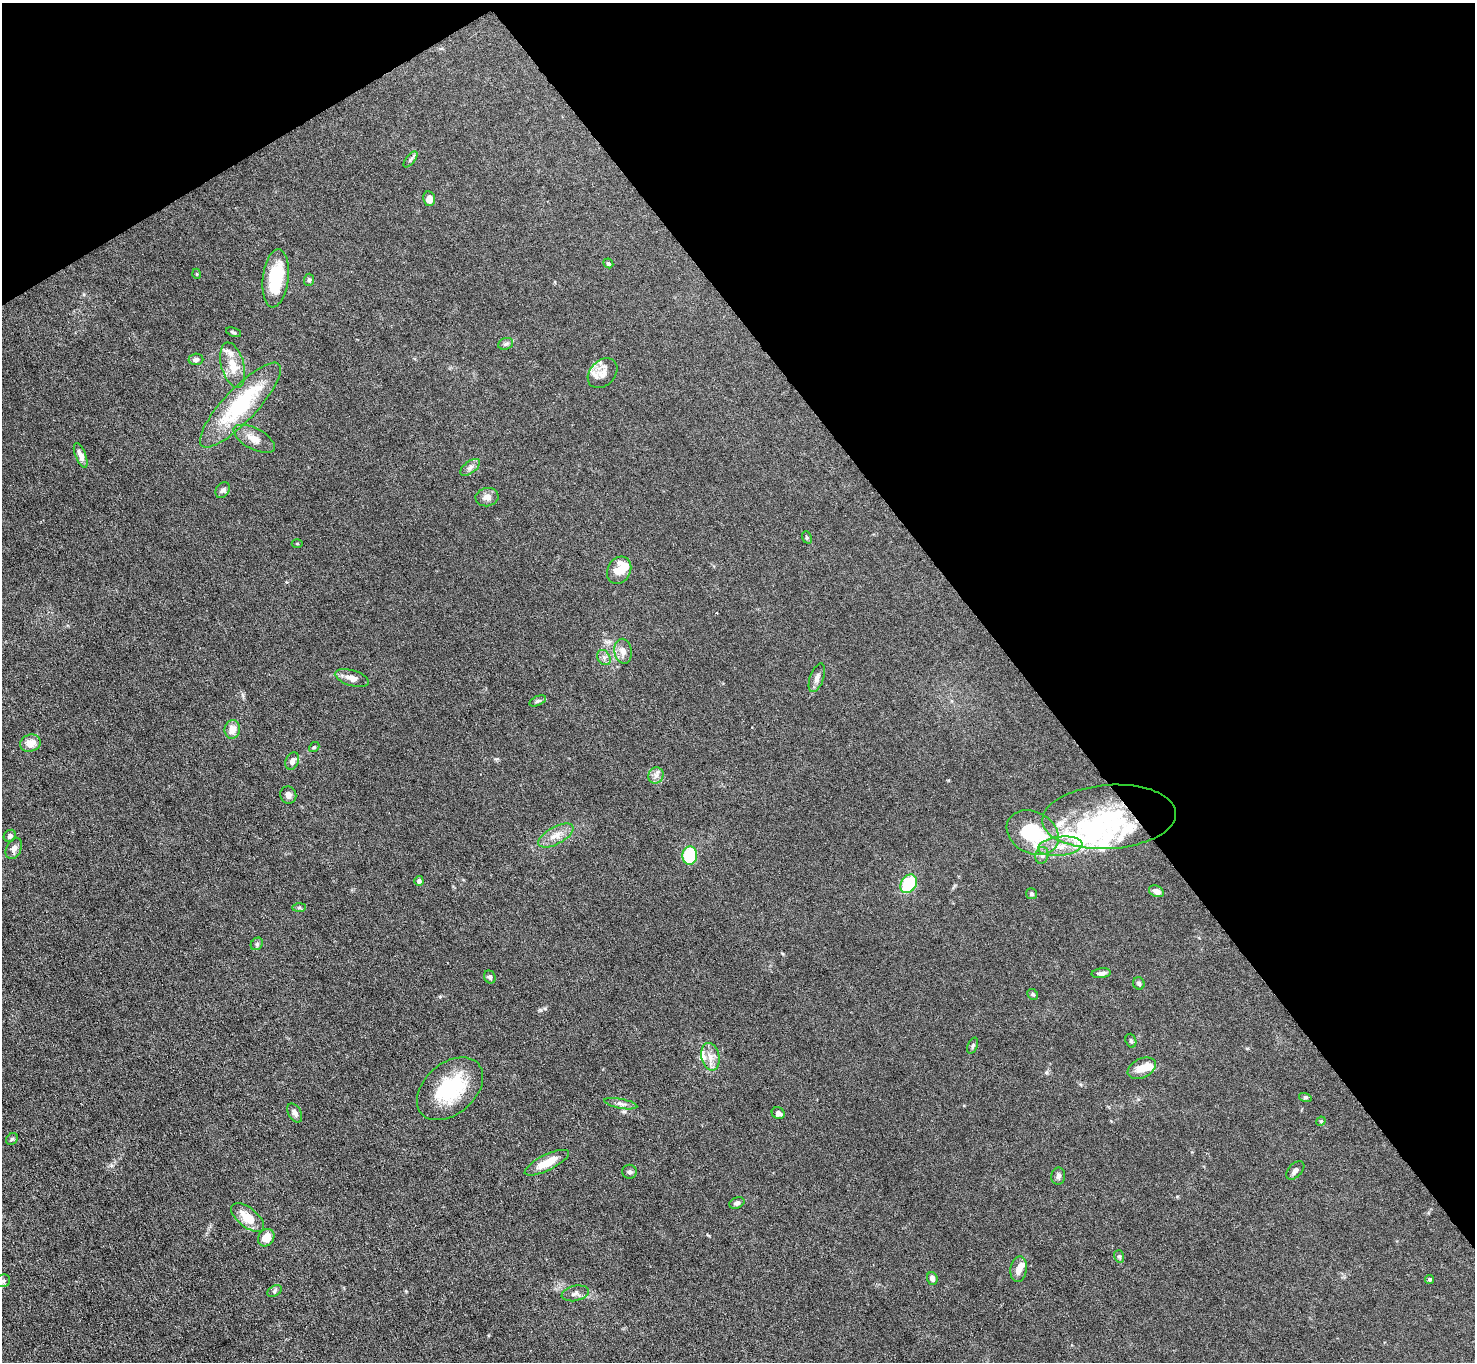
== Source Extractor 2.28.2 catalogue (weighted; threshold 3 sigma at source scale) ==
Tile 3 of 4 x 4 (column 3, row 1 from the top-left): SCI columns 2948-4420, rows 4235-5594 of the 5894 x 5888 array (HDU 1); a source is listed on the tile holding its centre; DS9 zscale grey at full resolution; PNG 1477 x 1364 px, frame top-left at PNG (2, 3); each listed source drawn as its Kron ellipse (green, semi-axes under 4 px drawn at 4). Shown black and unused: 34% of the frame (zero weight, under 4 of 8 exposures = <1% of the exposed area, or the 3 px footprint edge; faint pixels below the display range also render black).
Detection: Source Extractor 2.28.2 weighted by HDU 2 'WHT'; one run over the whole footprint, this tile lists its part. Background 0.0261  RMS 0.0022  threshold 0.00888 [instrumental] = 3 sigma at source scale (4.09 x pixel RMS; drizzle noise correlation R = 1.36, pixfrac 0.8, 0.05/0.05 arcsec/px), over >= 5 px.
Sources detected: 86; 4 inside a brighter object's white glare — neither listed nor drawn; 8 inside a brighter listed object's ellipse — not listed separately; the other 74 listed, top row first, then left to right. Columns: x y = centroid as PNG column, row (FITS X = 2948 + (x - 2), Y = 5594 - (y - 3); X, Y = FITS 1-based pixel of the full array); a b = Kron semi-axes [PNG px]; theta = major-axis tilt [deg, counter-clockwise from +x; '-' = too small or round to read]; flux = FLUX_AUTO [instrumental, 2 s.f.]
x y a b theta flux
410 159 9 4 51 0.44
429 199 7 6 - 1.6
608 263 5 4 - 0.3
197 274 5 3 - 0.15
276 278 29 13 83 9.7
309 280 6 5 - 0.3
234 332 8 4 -21 0.28
506 344 8 5 21 0.49
196 359 7 5 2 0.65
233 365 23 11 -75 3.5
603 373 17 12 46 1.8
240 405 56 16 47 17
254 439 23 10 -28 2.2
81 455 13 5 -68 1.1
470 467 11 6 37 0.8
223 490 8 6 56 0.59
487 497 11 9 8 1.1
807 537 6 4 -69 0.29
297 543 5 3 - 0.19
619 570 14 11 61 3.5
623 651 12 8 -80 1.3
604 658 8 6 -56 0.64
352 678 18 7 -16 1.4
817 678 15 7 70 1.1
538 701 9 4 24 0.37
232 729 9 7 81 1.7
30 743 10 8 19 2.1
314 747 5 4 - 0.25
292 761 9 6 69 1.1
656 775 8 7 - 0.84
288 795 8 8 - 0.88
1109 817 67 32 4 21
1033 833 27 20 -29 15
10 836 6 5 - 0.53
556 836 19 8 29 2
1060 846 22 9 7 3.2
14 848 11 7 65 1
690 855 9 7 85 11
1042 855 8 6 76 0.7
419 881 5 4 - 0.68
909 884 10 7 58 9.4
1156 891 8 5 -23 1.3
1031 894 5 5 - 0.37
299 908 7 4 1 0.32
257 944 7 5 47 0.38
1101 973 9 5 6 0.76
490 977 6 5 - 0.5
1139 983 6 5 - 0.41
1033 994 6 5 - 0.3
1131 1041 7 5 -71 0.32
973 1046 8 5 68 0.38
710 1057 14 9 -77 1.6
1142 1068 15 9 25 2.5
450 1089 38 25 41 13
1305 1097 6 4 -18 0.27
621 1104 17 5 -11 0.77
295 1113 10 6 -60 0.79
778 1113 6 5 - 0.71
1321 1121 5 4 - 0.22
12 1139 6 5 - 0.33
547 1163 24 8 26 3.4
1295 1170 11 6 46 0.68
630 1172 7 7 - 0.47
1058 1176 8 7 - 0.63
737 1203 8 5 23 0.67
248 1218 19 9 -38 3.9
266 1238 9 7 57 2.4
1119 1256 6 5 - 0.33
1019 1269 13 8 81 1.4
932 1278 6 5 - 0.79
1429 1279 4 4 - 0.31
3 1281 7 6 - 0.45
275 1291 8 5 29 0.4
575 1293 14 7 12 0.87